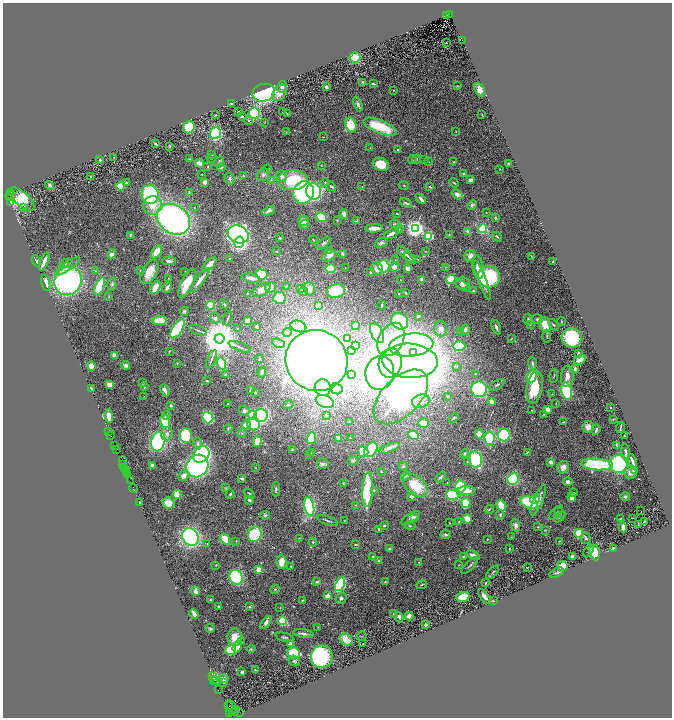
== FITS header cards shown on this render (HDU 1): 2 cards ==
NAXIS1  =                 1339
NAXIS2  =                 1431

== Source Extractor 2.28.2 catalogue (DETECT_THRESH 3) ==
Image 1339 x 1431 px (HDU 1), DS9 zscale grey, zoomed out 1/2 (1 PNG px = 2 x 2 image px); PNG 674 x 720 px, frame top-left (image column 2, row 1430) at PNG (3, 3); each listed source drawn as its Kron ellipse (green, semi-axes under 4 px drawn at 4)
Background 0.46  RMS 0.03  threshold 0.0888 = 3 sigma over >= 5 px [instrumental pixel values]
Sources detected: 554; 32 cannot appear on this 1/2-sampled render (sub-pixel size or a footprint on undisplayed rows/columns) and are neither listed nor drawn; of the other 522, the 500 brightest by FLUX_AUTO listed and drawn (22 fainter detections omitted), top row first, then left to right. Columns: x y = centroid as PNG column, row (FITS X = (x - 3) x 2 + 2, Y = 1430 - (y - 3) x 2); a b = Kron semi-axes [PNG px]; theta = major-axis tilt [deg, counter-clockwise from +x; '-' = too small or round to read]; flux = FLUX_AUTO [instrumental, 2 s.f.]
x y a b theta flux
450 14 2 2 - 180
447 15 2 1 - 49
462 41 3 1 - 35
446 43 2 1 - 2.5
355 57 5 5 - 110
363 82 4 3 - 14
373 84 3 2 - 8.1
457 86 3 2 - 3.9
282 87 6 5 - 21
326 87 3 3 - 14
480 89 7 5 -64 63
394 90 2 2 - 3.2
264 93 11 9 14 890
280 93 9 6 53 45
231 103 4 3 - 8.4
358 104 7 3 -68 18
238 111 2 2 - 2.4
282 112 2 2 - 2.2
254 113 6 5 - 490
287 113 2 1 - 3
482 114 2 2 - 2.5
216 115 2 2 - 4
242 117 4 3 - 14
248 120 4 3 - 8.1
265 122 4 2 - 2.9
351 125 8 5 -72 140
189 127 6 5 - 190
380 127 18 6 -22 230
456 131 2 1 - 2.4
286 132 3 2 - 3.4
215 133 6 5 - 510
323 137 2 2 - 2.3
156 144 3 2 - 7.6
170 146 3 2 - 4.8
370 148 3 2 - 2.9
398 150 3 2 - 7.3
212 154 2 2 - 3.3
114 157 2 2 - 3
212 158 5 2 - 3.2
190 159 3 2 - 2.9
416 159 4 3 - 8.5
425 159 3 2 - 2.3
100 160 4 4 - 8.2
412 160 4 2 - 4.1
219 162 5 3 - 9.6
429 162 3 2 - 2.2
454 162 3 2 - 3.4
199 163 5 3 - 29
381 164 8 6 -25 120
509 164 3 3 - 9.7
321 165 3 2 - 2.3
208 167 3 2 - 3.8
221 168 4 3 - 6.5
268 169 4 2 - 4.8
500 169 2 1 - 2
463 174 4 3 - 6.6
202 175 3 1 - 2.3
243 175 3 3 - 3.7
263 175 7 5 48 18
281 176 6 5 - 20
90 177 4 2 - 4.1
230 179 6 4 -63 14
271 180 4 3 - 4.9
292 180 15 10 1 290
470 180 3 2 - 30
205 182 3 3 - 23
127 183 4 3 - 16
325 183 4 3 - 4.6
454 183 5 2 - 5.3
50 185 5 4 - 9.3
404 185 5 2 - 4
121 186 4 3 - 110
331 186 5 2 - 13
362 186 2 2 - 3
430 187 3 2 - 6
189 192 4 2 - 6
304 192 11 10 - 780
314 192 8 7 - 640
11 193 2 2 - 110
150 194 9 8 - 600
457 194 6 4 -37 29
10 195 5 3 - 590
10 197 4 2 - 58
22 199 15 7 -42 520
421 199 6 2 -50 30
10 202 3 2 - 650
406 203 6 3 -27 13
153 205 9 9 - 80
472 205 5 4 - 15
23 207 2 1 - 16
194 207 2 1 - 2.4
269 211 7 3 26 15
486 213 2 2 - 2.6
344 214 5 4 - 20
397 214 3 1 - 4.1
321 217 6 4 -25 170
495 218 4 3 - 5.9
173 219 18 14 -36 1800
337 220 2 2 - 16
303 221 5 5 - 31
356 221 4 2 - 7.7
304 224 5 3 - 21
395 224 6 2 -29 9.1
374 228 9 3 3 58
399 229 4 2 - 3.8
415 229 4 3 - 3300
483 229 4 4 - 270
468 232 4 3 - 26
238 234 11 8 -26 1300
391 234 8 2 27 36
449 234 2 2 - 2.1
130 235 3 2 - 6.6
428 236 3 3 - 640
497 237 5 2 - 11
280 238 2 2 - 5.6
313 240 4 2 - 2.8
239 242 6 5 - 750
324 243 8 3 39 12
381 243 7 4 20 15
277 251 4 2 - 4.2
329 251 2 2 - 88
425 251 2 2 - 2.9
157 252 7 4 55 85
342 253 3 2 - 14
111 254 5 4 - 17
405 254 10 3 -44 16
329 255 7 5 33 28
470 256 6 5 - 34
531 256 3 2 - 2.8
229 258 2 2 - 4.1
410 258 7 2 -42 7.1
418 259 2 2 - 2.4
395 260 3 2 - 2.7
36 261 6 3 -66 13
44 261 9 3 68 41
169 261 7 3 3 14
553 261 2 2 - 5.4
65 263 4 4 - 10
209 264 9 3 46 59
67 266 15 4 35 31
384 266 6 5 - 460
394 267 4 4 - 41
445 267 3 2 - 2.7
478 267 12 5 -81 60
345 268 2 1 - 3.1
377 268 6 5 - 39
408 268 4 4 - 24
330 269 5 3 - 370
95 271 4 3 - 4.6
140 271 3 2 - 2.5
185 271 2 1 - 2.2
149 272 13 7 60 74
370 272 4 2 - 5.7
262 274 6 5 - 190
489 277 11 10 - 410
168 278 2 2 - 2.2
251 278 9 3 -12 37
421 279 2 2 - 46
451 279 5 4 - 140
200 280 15 3 52 52
401 280 4 2 - 4.4
482 280 21 4 -69 68
68 281 15 13 44 1200
46 283 8 3 -78 46
187 283 16 6 63 160
463 283 7 5 -1 25
112 284 7 4 82 11
100 286 9 4 69 260
286 286 4 2 - 5.2
463 286 8 3 -31 17
270 287 5 5 - 33
155 288 7 4 63 83
167 288 6 2 57 31
301 289 4 3 - 30
309 289 6 5 - 32
262 290 9 5 30 51
336 291 9 6 11 230
473 291 3 3 - 5.6
303 292 5 4 - 17
405 293 3 2 - 7.8
248 294 2 2 - 7.1
399 294 3 2 - 3.4
109 297 3 3 - 3.8
279 298 6 6 - 120
224 304 5 3 - 6.2
211 305 4 3 - 170
382 305 4 2 - 5.4
319 306 4 3 - 110
184 311 5 4 - 11
418 316 3 2 - 12
215 318 5 5 - 16
228 318 7 2 69 6.6
537 319 6 5 - 15
247 320 4 3 - 31
528 320 6 3 85 12
160 321 7 4 4 86
400 321 9 7 -41 370
562 321 4 2 - 3.9
355 325 4 4 - 16
530 325 4 3 - 5.1
545 325 8 5 -71 99
553 325 6 3 -54 7.8
257 326 3 3 - 9.7
298 326 8 5 -18 38
496 327 8 2 -70 12
177 329 11 5 57 430
238 329 2 2 - 11
441 329 7 6 - 37
465 329 5 4 - 18
198 330 9 2 -22 9.5
461 331 3 3 - 3.7
287 332 5 4 - 12
377 333 10 6 -62 650
547 336 6 2 -87 6.6
348 338 3 2 - 9.8
572 338 10 9 - 390
219 339 5 5 - 24000
391 339 18 12 62 520
511 339 4 2 - 3.6
278 343 7 3 -20 15
411 345 22 11 6 2200
355 346 2 2 - 60
459 346 6 4 -1 210
240 347 11 3 -23 15
169 351 3 2 - 2.8
351 351 2 2 - 7.1
414 353 4 4 - 340
578 354 4 3 - 6.2
114 355 4 3 - 23
211 359 10 2 66 11
260 359 4 3 - 7.4
580 360 6 3 29 53
317 361 31 30 - 7000
410 361 27 17 -3 7300
177 363 3 3 - 4
222 363 6 4 -74 310
390 363 15 11 79 780
532 363 6 3 -88 12
125 365 4 4 - 19
91 366 4 4 - 53
457 366 4 3 - 7.3
575 369 5 4 - 9.6
262 372 5 3 - 14
380 373 17 14 81 1900
225 374 3 2 - 7.4
352 374 3 3 - 16
475 374 3 3 - 3.4
532 376 6 4 75 230
554 376 7 2 84 5.1
567 376 11 6 85 41
207 381 3 2 - 8.3
143 383 4 2 - 3.6
110 385 4 3 - 48
497 385 8 3 33 11
144 387 2 2 - 7.3
535 387 16 8 80 210
91 388 4 3 - 7.1
323 388 8 8 - 910
336 389 6 5 - 29
479 389 8 7 - 640
165 390 6 2 -60 42
251 390 3 3 - 10
567 391 8 5 -76 410
255 392 3 3 - 5.6
552 394 2 2 - 2.2
448 396 3 3 - 10
144 397 2 1 - 2
401 397 34 19 45 2600
421 401 9 6 17 39
491 401 3 3 - 38
325 402 9 6 -21 670
556 403 3 2 - 2.5
228 404 3 3 - 3.8
171 405 3 3 - 11
288 405 5 3 - 7.1
611 407 2 2 - 9.2
547 409 3 3 - 52
531 410 3 2 - 2.6
244 411 5 5 - 18
544 414 3 3 - 3.5
253 415 4 4 - 120
261 415 7 6 - 1300
326 415 3 3 - 10
109 416 7 3 -82 52
166 416 4 4 - 21
208 418 6 5 - 580
454 418 6 2 39 6.5
613 419 3 3 - 4
350 421 4 2 - 3.8
165 422 6 5 - 140
563 422 4 2 - 4.1
424 423 5 5 - 67
254 424 6 6 - 410
246 425 5 4 - 89
588 427 6 5 - 42
228 428 4 3 - 7
620 428 5 1 - 6.4
596 430 5 2 - 14
109 432 3 1 - 22
167 434 7 5 71 20
242 434 5 3 - 5.6
479 434 4 4 - 79
413 435 5 4 - 170
504 435 6 6 - 540
111 436 3 1 - 67
186 436 7 6 - 350
624 436 2 2 - 5.3
312 438 6 4 73 220
338 438 4 3 - 20
350 438 2 2 - 3.4
490 438 6 5 - 280
158 441 10 7 73 870
257 441 6 4 77 75
198 443 6 4 -90 13
115 445 2 1 - 30
617 445 3 2 - 28
389 448 11 3 24 36
117 449 2 1 - 29
293 449 3 2 - 6.7
371 450 8 5 52 230
363 452 5 5 - 150
527 452 3 2 - 4.4
626 452 8 2 -86 14
311 453 2 2 - 5.5
464 453 4 3 - 6.7
201 454 9 7 51 570
309 455 2 2 - 10
123 460 3 1 - 76
476 460 8 6 -79 640
353 461 5 4 - 14
632 461 7 2 -68 24
467 462 3 3 - 4.9
551 462 4 3 - 19
123 464 4 1 - 110
322 464 6 5 - 19
597 464 16 5 -4 700
619 464 9 9 - 580
153 465 3 3 - 23
197 466 12 10 53 1500
403 466 4 4 - 9.1
563 467 7 5 61 35
124 468 3 1 - 70
256 468 4 2 - 4.2
127 470 3 2 - 82
634 471 4 3 - 9.6
127 472 2 1 - 43
381 472 2 2 - 2.1
630 472 6 6 - 31
127 475 2 1 - 24
183 476 5 4 - 36
406 476 5 2 - 5
441 477 6 3 48 9.3
242 478 4 3 - 11
513 479 6 5 - 400
130 480 4 2 - 38
568 482 5 4 - 19
343 483 2 2 - 3.8
447 483 2 2 - 2.4
415 485 14 9 -43 160
460 486 6 5 - 180
226 488 4 3 - 4.8
133 489 4 2 - 87
276 489 7 3 88 10
367 490 17 5 87 370
374 490 4 3 - 6.8
466 491 8 4 3 66
249 493 6 3 -40 7.7
574 493 2 2 - 9.3
177 494 4 4 - 82
230 494 4 2 - 7.5
452 495 6 5 - 330
625 496 5 3 - 10
411 497 4 3 - 17
572 497 5 4 - 28
535 499 5 4 - 25
249 500 4 3 - 11
538 500 16 4 67 53
529 502 9 5 -23 340
140 503 3 2 - 6.5
168 503 6 5 - 63
466 503 5 5 - 82
355 505 2 2 - 3.3
501 506 6 4 -64 120
309 507 10 4 -79 800
489 509 4 2 - 5.1
641 511 2 1 - 2.4
556 513 9 2 45 6.6
560 513 6 1 -44 4.3
265 515 5 4 - 9.7
500 515 5 3 - 9.6
414 517 4 2 - 5.3
560 517 6 3 39 8.8
410 518 10 4 33 23
633 518 2 1 - 72
467 519 5 3 - 47
620 519 3 2 - 4.1
328 521 11 2 -20 9.8
344 521 3 2 - 2.1
459 521 3 2 - 3.8
644 522 4 2 - 5.1
449 523 2 1 - 4.3
639 524 2 2 - 3.4
515 525 7 4 -80 18
384 526 3 3 - 8.2
410 526 5 3 - 6.5
538 527 3 2 - 3.2
623 527 5 3 - 17
379 529 3 2 - 8
545 530 3 2 - 2.8
579 533 4 4 - 180
255 534 8 6 69 300
446 535 5 4 - 11
190 537 9 7 -56 1200
511 537 2 2 - 2.8
299 538 3 2 - 2.2
586 538 5 4 - 9.5
225 539 6 4 -55 110
487 539 2 2 - 2.4
236 541 3 3 - 3.3
559 541 3 2 - 2.2
313 542 4 4 - 9
207 543 3 2 - 2.5
356 545 3 2 - 5.2
613 548 3 2 - 5.3
389 549 4 3 - 8.1
510 549 3 3 - 5.8
588 551 7 2 59 6.5
595 553 8 5 -77 110
473 555 7 4 -26 25
373 556 3 3 - 4.2
572 556 3 3 - 20
463 557 4 3 - 6.2
379 561 2 2 - 42
281 562 7 5 -90 54
419 562 3 2 - 3.9
216 565 2 2 - 3.5
459 565 2 2 - 2.2
291 566 3 3 - 4.7
469 566 10 3 46 11
563 566 5 5 - 91
527 567 2 1 - 2.5
259 570 4 4 - 64
493 572 8 2 46 7.8
557 573 8 4 28 11
236 577 7 6 - 520
317 582 4 3 - 12
385 582 3 2 - 3.1
485 583 3 2 - 3.7
340 584 7 4 64 580
422 585 5 3 - 6.1
275 589 5 3 - 5.9
196 591 5 3 - 21
327 596 2 2 - 130
463 597 6 4 17 96
485 597 9 3 -53 21
341 598 6 5 - 12
210 599 2 2 - 5.9
302 600 2 2 - 4.1
493 601 3 3 - 4
218 606 2 2 - 19
249 607 3 3 - 6.7
280 608 3 2 - 2.2
194 614 5 3 - 32
394 614 3 2 - 4.9
409 616 4 3 - 22
399 617 5 3 - 13
283 621 4 3 - 290
266 623 7 4 53 27
425 625 3 2 - 13
318 627 3 3 - 3.3
210 628 4 3 - 8.4
303 634 10 3 -8 21
362 636 5 2 - 4.4
235 637 9 7 -90 92
285 637 9 3 -15 10
346 639 7 5 -38 110
241 642 4 2 - 4
291 644 4 4 - 28
363 644 2 2 - 3.1
237 647 6 4 61 53
251 649 4 4 - 6.7
230 650 5 4 - 150
294 653 6 5 - 330
322 657 11 11 - 700
294 661 6 5 - 11
255 670 4 2 - 4.7
242 672 3 2 - 22
213 677 3 2 - 880
224 678 4 4 - 36
214 680 2 1 - 78
216 681 3 2 - 42
224 683 3 2 - 3.9
219 689 2 1 - 53
228 705 3 1 - 50
232 708 8 4 -56 210
235 709 2 2 - 110
234 712 3 1 - 320
239 712 4 2 - 97
230 713 3 2 - 32
233 713 2 1 - 240
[22 fainter detections neither listed nor drawn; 32 sub-pixel or undisplayed-footprint detections neither listed nor drawn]